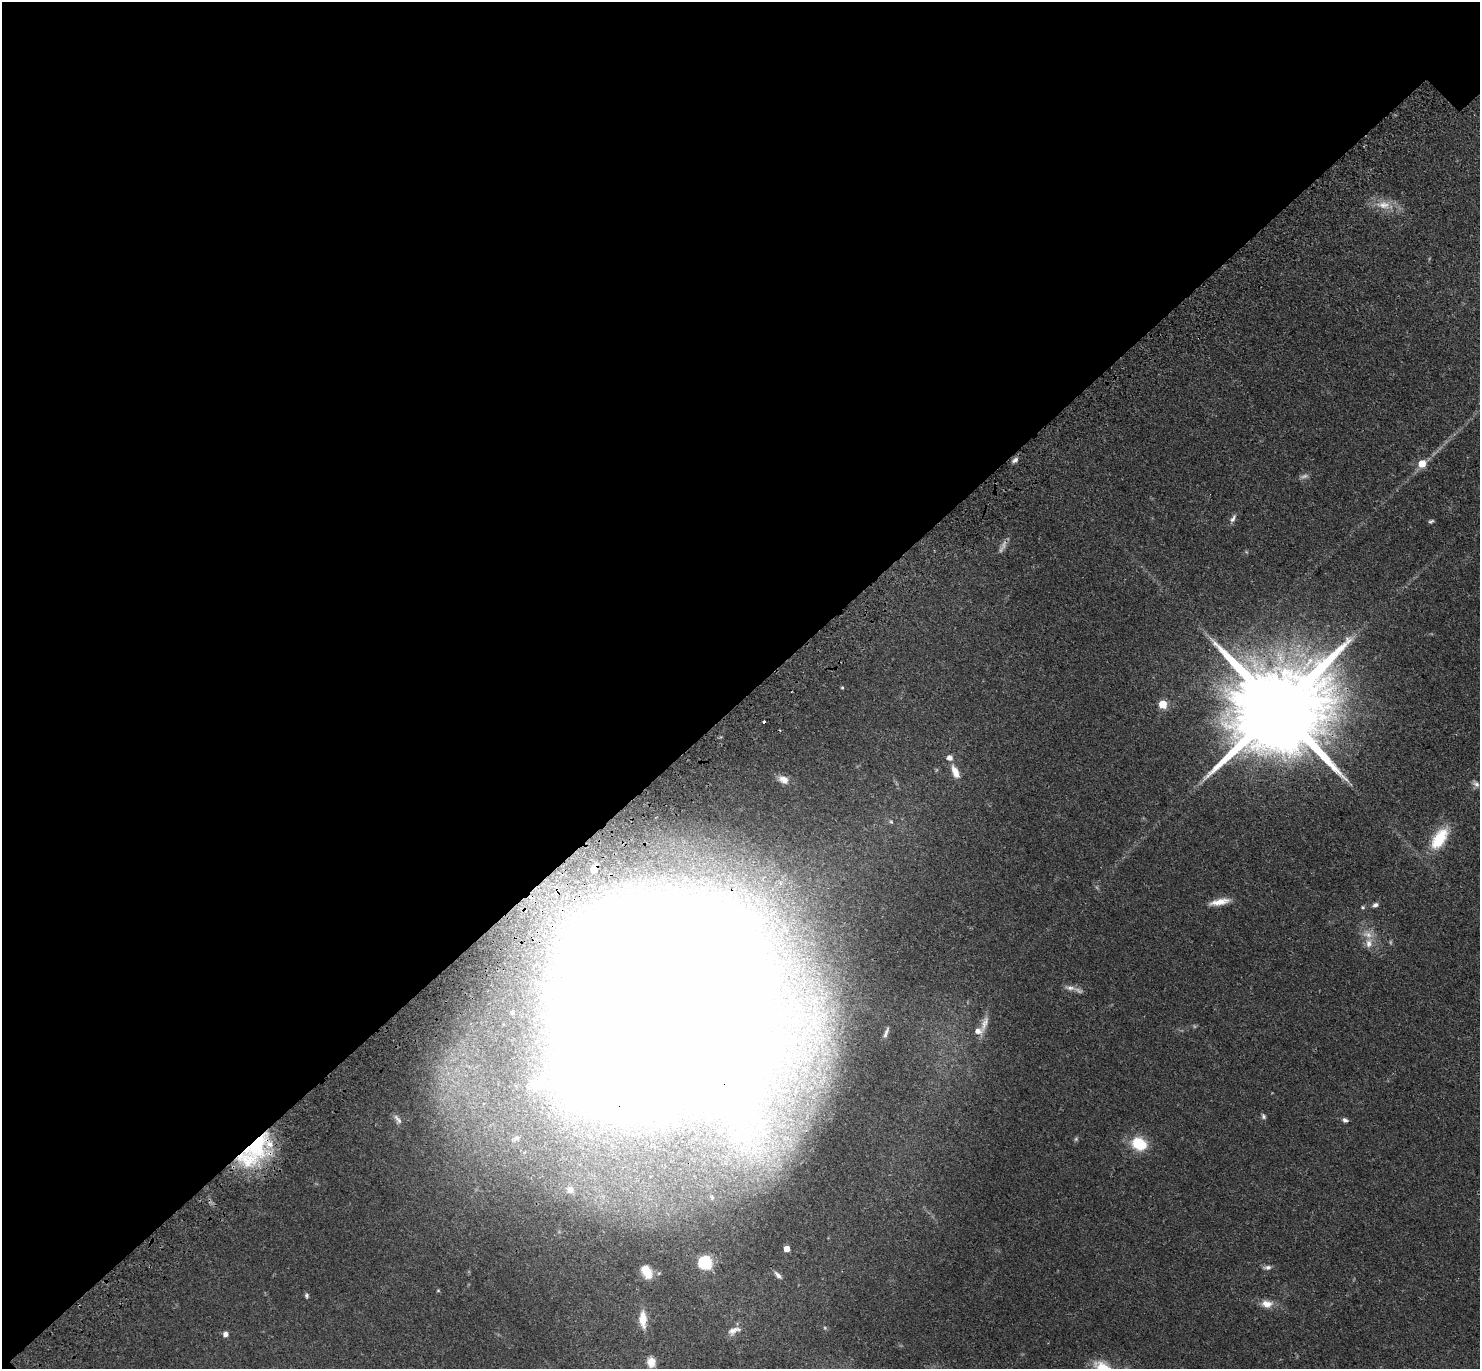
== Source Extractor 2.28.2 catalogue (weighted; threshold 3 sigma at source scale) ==
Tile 5 of 4 x 4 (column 1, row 2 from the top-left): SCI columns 101-1578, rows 3127-4493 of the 6111 x 6111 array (HDU 1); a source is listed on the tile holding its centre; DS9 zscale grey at full resolution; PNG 1482 x 1371 px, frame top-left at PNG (2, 2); no overlay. Shown black and unused: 51% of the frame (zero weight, under 3 of 4 exposures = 6% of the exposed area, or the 3 px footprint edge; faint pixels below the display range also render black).
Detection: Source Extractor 2.28.2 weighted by HDU 2 'WHT'; one run over the whole footprint, this tile lists its part. Background 0.0395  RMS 0.0055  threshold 0.0245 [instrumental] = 3 sigma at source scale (4.5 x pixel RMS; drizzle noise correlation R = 1.50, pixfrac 1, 0.05/0.05 arcsec/px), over >= 5 px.
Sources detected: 51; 3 too faint to see at this stretch — not listed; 4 inside a brighter listed object's ellipse — not listed separately; the other 44 listed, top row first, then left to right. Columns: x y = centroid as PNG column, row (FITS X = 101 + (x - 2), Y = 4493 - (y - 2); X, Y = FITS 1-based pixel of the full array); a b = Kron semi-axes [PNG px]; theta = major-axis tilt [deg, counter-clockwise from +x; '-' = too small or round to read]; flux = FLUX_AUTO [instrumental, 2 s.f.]
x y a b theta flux
1383 205 22 11 -3 8.6
1015 460 9 5 40 1.8
1422 463 6 6 - 9.3
1233 518 13 5 61 2.1
1431 521 7 4 26 0.94
842 688 4 3 - 0.58
1163 704 5 5 - 16
1278 709 31 21 39 16000
955 772 17 8 -66 5.3
783 779 13 8 -30 4.5
1476 784 10 6 -47 1.8
891 822 6 5 - 0.78
1439 839 26 13 57 20
594 869 8 5 57 3.2
1220 902 25 7 11 6.2
1375 905 7 6 - 1.5
1363 907 6 4 -68 0.76
1368 935 15 9 -23 4.9
1070 988 15 7 -5 3.1
654 1008 110 98 46 8000
513 1012 5 4 - 1.1
984 1023 25 7 72 4.6
886 1033 21 6 69 3.2
536 1084 17 13 7 11
1263 1116 7 5 -61 1.1
398 1119 15 6 -52 2.2
1345 1120 6 5 - 1.4
516 1138 10 7 13 2.3
1139 1144 16 13 -27 18
256 1146 44 32 37 53
570 1189 8 8 - 2.5
787 1249 4 4 - 5.4
705 1263 6 6 - 74
1267 1267 11 6 5 1.9
647 1272 17 11 -63 9.6
778 1275 12 6 -46 2.2
438 1290 4 4 - 0.53
307 1295 6 5 - 0.94
1267 1304 15 9 -1 5.2
643 1319 21 9 -87 8
733 1330 17 10 41 4.2
226 1334 5 5 - 2.9
651 1362 12 9 -87 4.8
1104 1368 29 14 -34 14
Overlapping masked pixels (flux is a lower limit): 4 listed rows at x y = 1278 709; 594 869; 654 1008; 256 1146
Isophote crosses this tile's border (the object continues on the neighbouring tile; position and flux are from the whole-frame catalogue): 1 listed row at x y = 1104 1368